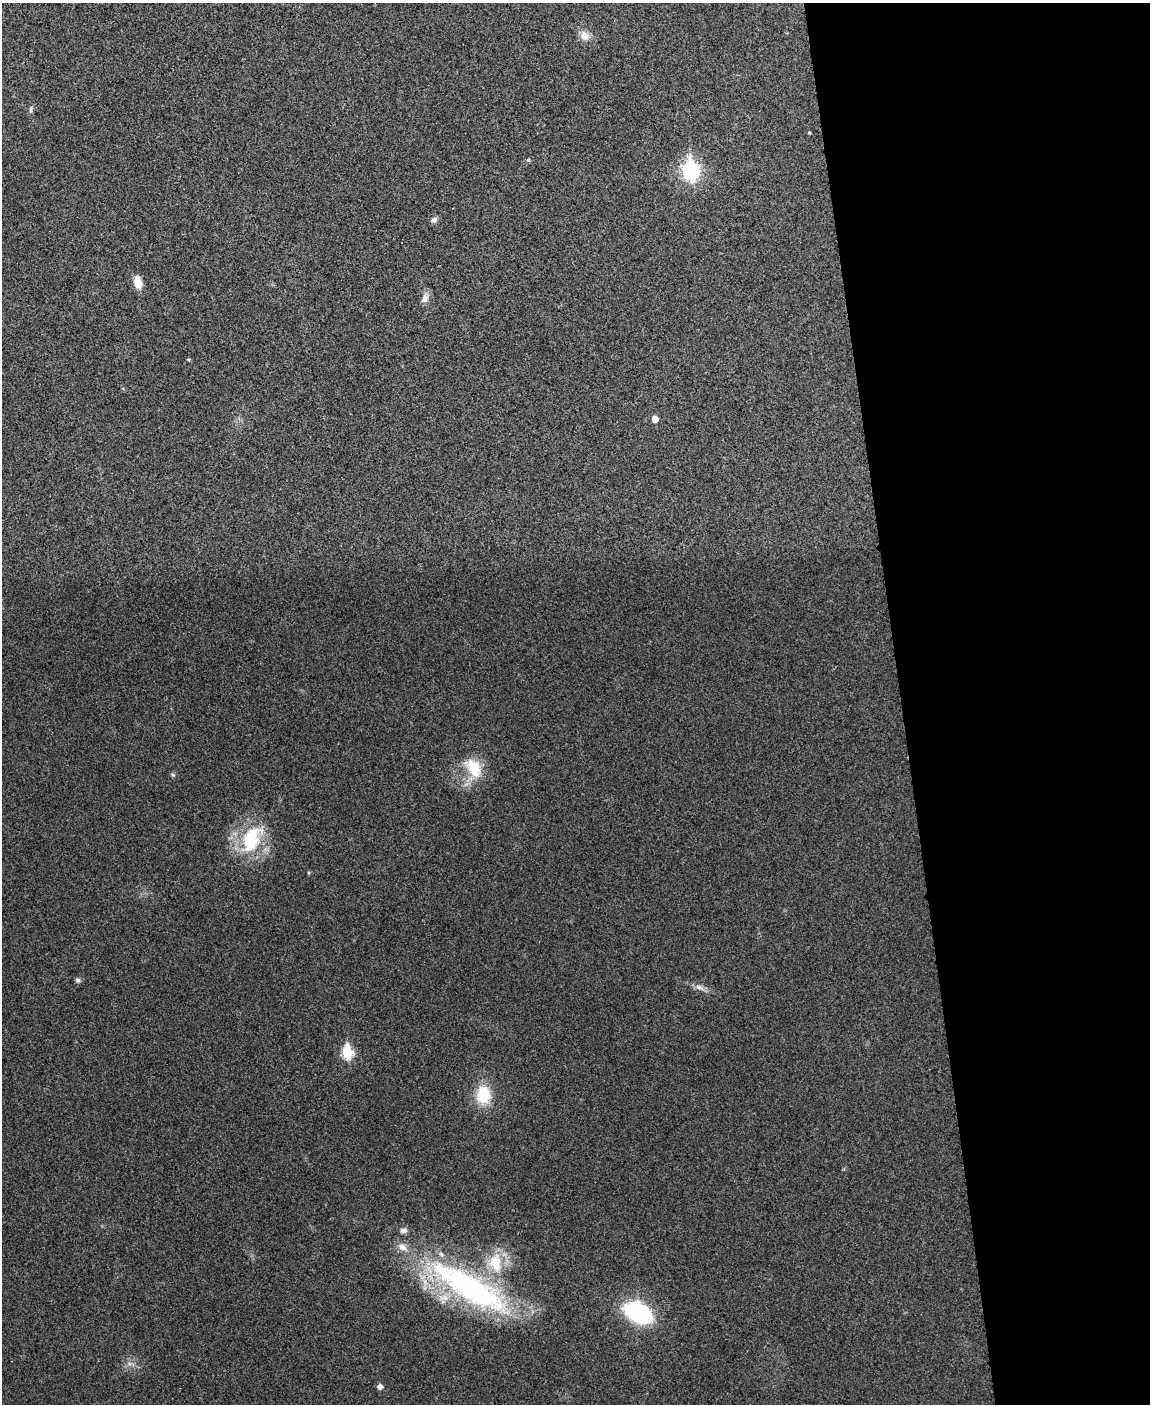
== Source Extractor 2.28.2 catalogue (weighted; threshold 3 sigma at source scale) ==
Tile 8 of 4 x 3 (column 4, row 2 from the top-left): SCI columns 3452-4599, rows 1542-2943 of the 4603 x 4585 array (HDU 1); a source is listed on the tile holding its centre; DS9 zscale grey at full resolution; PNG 1152 x 1406 px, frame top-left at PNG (2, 3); no overlay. Shown black and unused: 22% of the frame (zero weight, under 3 of 4 exposures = <1% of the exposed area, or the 3 px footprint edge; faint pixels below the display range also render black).
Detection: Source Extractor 2.28.2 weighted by HDU 2 'WHT'; one run over the whole footprint, this tile lists its part. Background 0.0333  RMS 0.0062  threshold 0.0278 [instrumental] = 3 sigma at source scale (4.5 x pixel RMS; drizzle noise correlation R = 1.50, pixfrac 1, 0.05/0.05 arcsec/px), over >= 5 px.
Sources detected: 23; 2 inside a brighter listed object's ellipse — not listed separately; the other 21 listed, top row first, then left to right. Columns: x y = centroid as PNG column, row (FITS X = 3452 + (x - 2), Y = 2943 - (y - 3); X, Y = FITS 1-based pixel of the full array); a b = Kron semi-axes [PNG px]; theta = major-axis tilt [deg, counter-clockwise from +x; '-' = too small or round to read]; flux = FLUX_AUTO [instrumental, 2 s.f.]
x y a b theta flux
585 36 14 12 -44 5.3
31 109 10 4 79 1.4
809 132 4 3 - 0.66
528 160 5 4 - 0.8
691 171 9 7 -82 190
434 220 9 7 21 2.3
138 282 13 8 -76 8
425 299 15 8 66 3.6
655 419 5 5 - 5.8
474 768 29 18 -54 19
173 775 6 4 -43 0.89
251 840 31 18 64 38
308 873 5 3 - 0.69
78 980 8 6 -28 1.4
699 987 13 6 -26 3.2
347 1052 7 6 - 48
483 1095 19 15 -89 22
495 1263 32 21 -81 26
470 1288 121 33 -31 160
638 1313 19 12 -27 100
380 1387 5 5 - 3